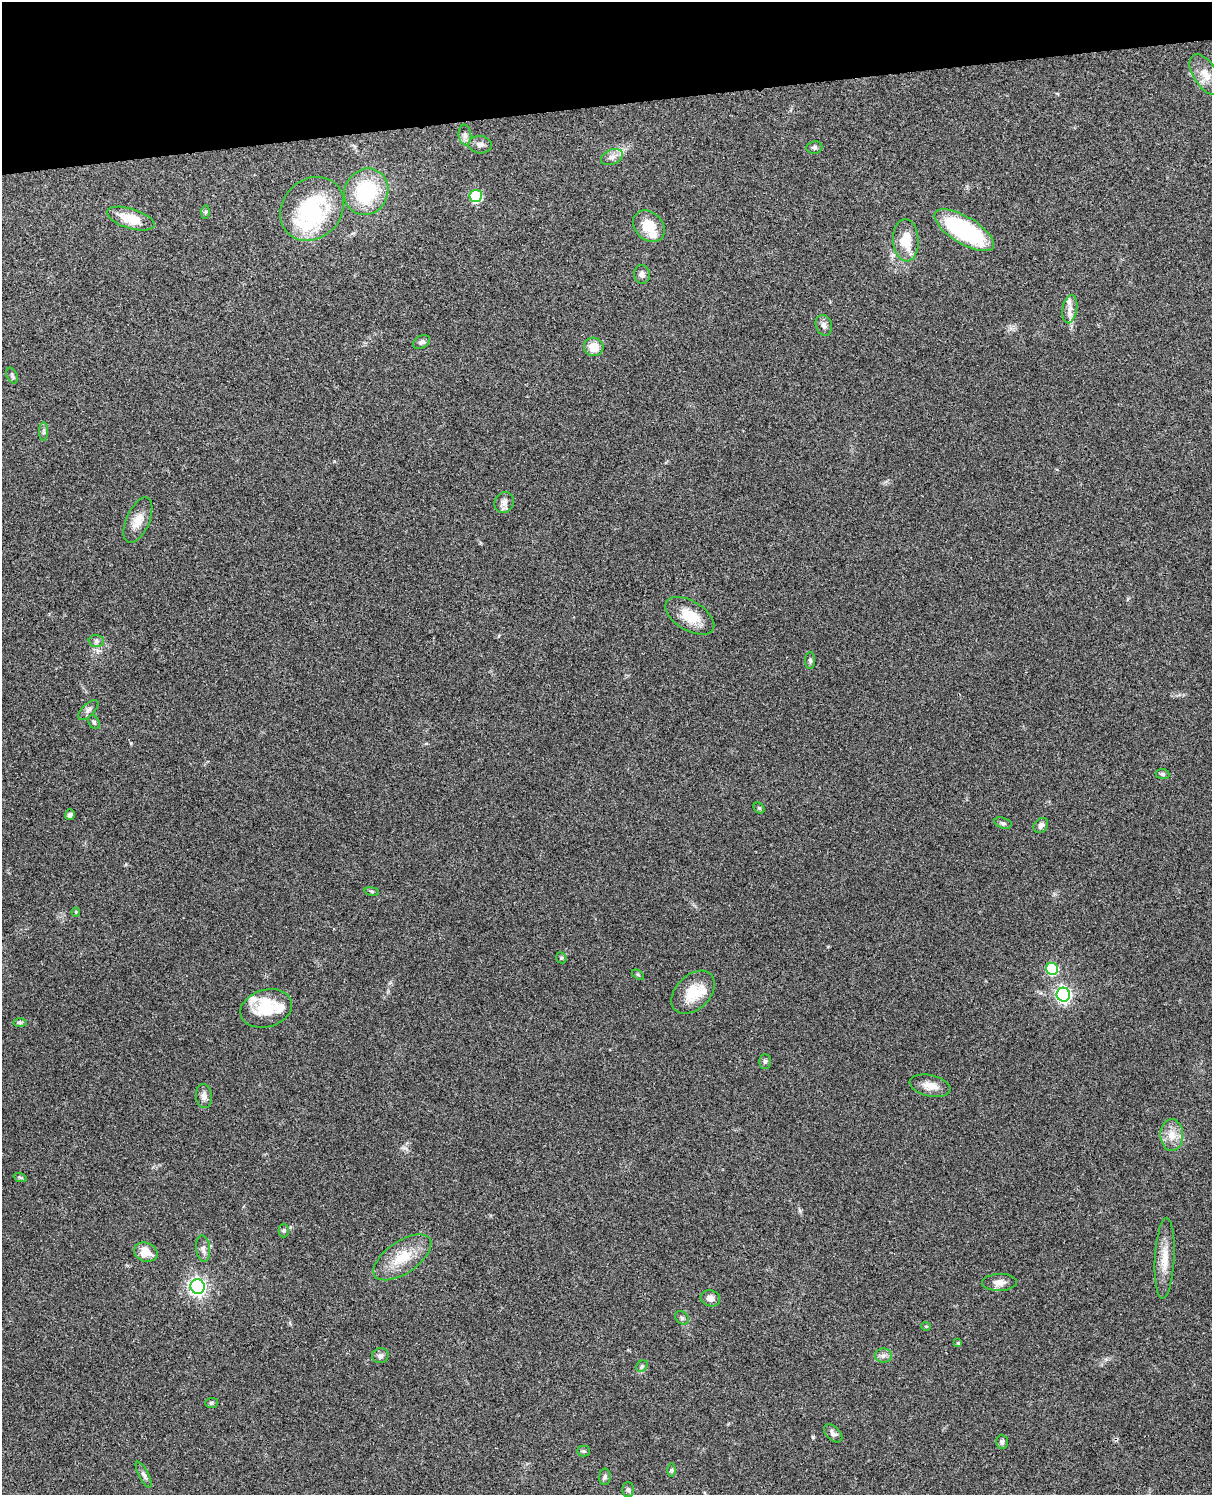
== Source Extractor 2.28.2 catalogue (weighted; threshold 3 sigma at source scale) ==
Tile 3 of 4 x 3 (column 3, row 1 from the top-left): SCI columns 2539-3748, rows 3151-4643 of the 5079 x 4922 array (HDU 1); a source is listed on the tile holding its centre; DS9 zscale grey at full resolution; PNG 1214 x 1497 px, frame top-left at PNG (2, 2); each listed source drawn as its Kron ellipse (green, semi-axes under 4 px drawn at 4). Shown black and unused: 7% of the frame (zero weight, under 3 of 4 exposures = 6% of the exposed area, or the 3 px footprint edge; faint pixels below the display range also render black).
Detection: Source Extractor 2.28.2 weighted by HDU 2 'WHT'; one run over the whole footprint, this tile lists its part. Background 0.0911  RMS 0.0062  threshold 0.0279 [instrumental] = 3 sigma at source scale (4.5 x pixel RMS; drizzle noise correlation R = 1.50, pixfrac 1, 0.05/0.05 arcsec/px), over >= 5 px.
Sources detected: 75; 7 inside a brighter listed object's ellipse — not listed separately; the other 68 listed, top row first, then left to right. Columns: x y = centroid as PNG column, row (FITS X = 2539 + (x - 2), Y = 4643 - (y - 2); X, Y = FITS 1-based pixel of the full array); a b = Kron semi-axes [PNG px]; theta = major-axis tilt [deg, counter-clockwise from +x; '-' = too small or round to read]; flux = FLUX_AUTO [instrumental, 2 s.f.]
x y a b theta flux
1205 75 23 12 -57 8.5
465 135 10 6 -83 2.2
480 145 12 8 -4 2.6
814 147 8 6 5 1.4
612 157 11 7 22 3
366 192 24 21 61 43
476 196 6 6 - 48
312 209 34 29 45 62
205 212 6 4 88 0.9
131 219 24 10 -17 14
649 226 18 13 -44 14
964 230 34 13 -31 69
906 240 21 13 -87 14
642 274 9 8 - 2.6
1070 309 14 7 80 4.2
824 325 10 8 -71 2.8
421 342 9 6 29 1.8
594 347 10 9 - 8.8
12 376 8 5 -64 1.4
44 432 9 4 -89 1.2
504 503 11 9 58 3.3
138 520 24 11 66 8
690 616 27 14 -31 15
96 641 7 6 - 1.7
810 660 8 5 -89 1.3
88 710 13 6 43 2.2
94 722 7 5 -60 1.3
1162 774 7 5 -7 1.3
759 808 6 5 - 0.87
70 815 5 5 - 1.9
1003 823 9 5 -15 1.4
1041 825 8 6 49 2.3
372 891 7 3 -9 0.79
76 912 4 4 - 0.64
561 958 6 5 - 0.87
1052 969 6 6 - 41
638 975 7 3 -36 0.79
693 992 25 17 44 16
1063 995 7 6 - 160
266 1008 26 18 16 21
20 1023 7 4 0 1.1
765 1061 7 5 -89 1.3
930 1086 21 10 -12 7
204 1096 12 8 -87 3
1172 1135 16 11 -88 7.5
20 1177 7 4 -19 0.88
284 1230 7 5 90 1
203 1249 13 7 -84 2.6
146 1252 12 9 -19 8.1
402 1257 33 16 34 18
1165 1258 40 9 87 11
999 1282 17 8 1 4.1
198 1286 7 7 - 230
710 1298 10 8 -16 3
682 1318 7 6 - 1.5
926 1326 5 4 - 0.79
958 1343 4 4 - 0.78
883 1355 8 7 - 2.3
380 1356 8 7 - 2
642 1366 6 5 - 1.2
211 1403 6 5 - 0.98
833 1433 11 6 -43 2.2
1002 1442 7 6 - 1.7
584 1451 6 5 - 1
671 1470 7 4 -90 1
144 1475 14 5 -63 2
605 1477 8 5 88 1.4
628 1489 7 5 -89 1.2